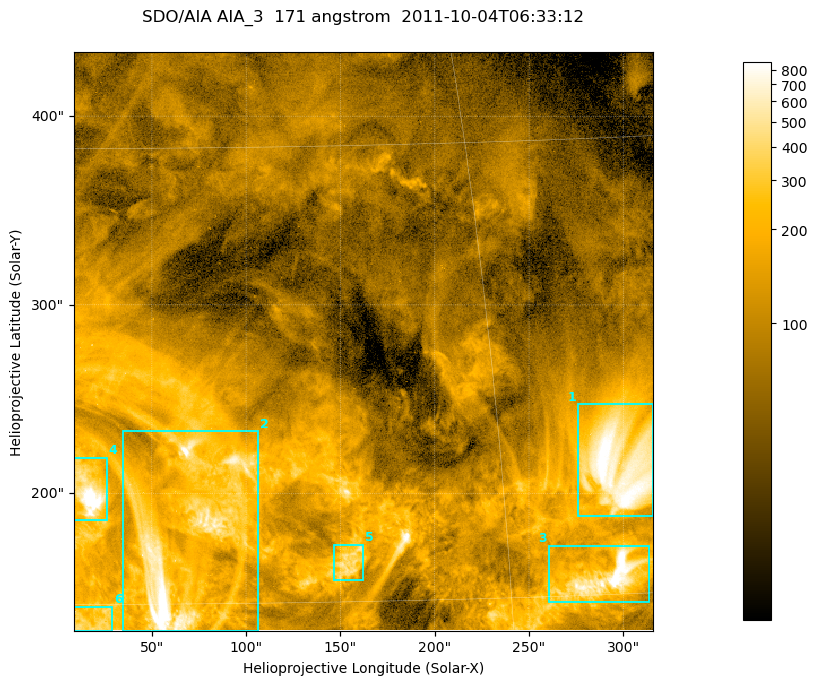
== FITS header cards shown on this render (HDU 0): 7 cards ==
TELESCOP= 'SDO/AIA '
INSTRUME= 'AIA_3   '
WAVELNTH=                  171
WAVEUNIT= 'angstrom'
DATE-OBS= '2011-10-04T06:33:12.34'
CTYPE1  = 'HPLN-TAN'
CTYPE2  = 'HPLT-TAN'

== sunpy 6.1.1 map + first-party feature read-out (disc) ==
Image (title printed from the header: SDO/AIA AIA_3  171 angstrom  2011-10-04T06:33:12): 512 x 512 px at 0.599 arcsec/px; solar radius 959 arcsec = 1600 px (partial field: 3.3% of the solar disc is inside the frame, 100% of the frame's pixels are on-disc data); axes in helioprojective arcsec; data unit not stated in the header (colour bar unlabelled)
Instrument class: DISC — disc imager (sunpy class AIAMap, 171 A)
Bright regions (active regions / flare kernels): reference = the on-disc median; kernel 5 px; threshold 5 sigma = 234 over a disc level ~85.2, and >= 1.15x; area >= 262 px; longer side >= 6 px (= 3.6 arcsec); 6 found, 6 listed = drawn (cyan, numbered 1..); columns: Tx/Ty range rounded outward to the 2 arcsec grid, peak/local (2 s.f.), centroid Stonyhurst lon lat
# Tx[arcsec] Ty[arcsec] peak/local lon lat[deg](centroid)
1 276..316 188..248 11 +19 +19
2 34..108 126..234 13 +4 +17
3 260..314 142..174 13 +18 +16
4 8..26 186..220 22 +1 +19
5 146..162 154..174 5.3 +10 +16
6 8..30 126..140 4.9 +1 +14